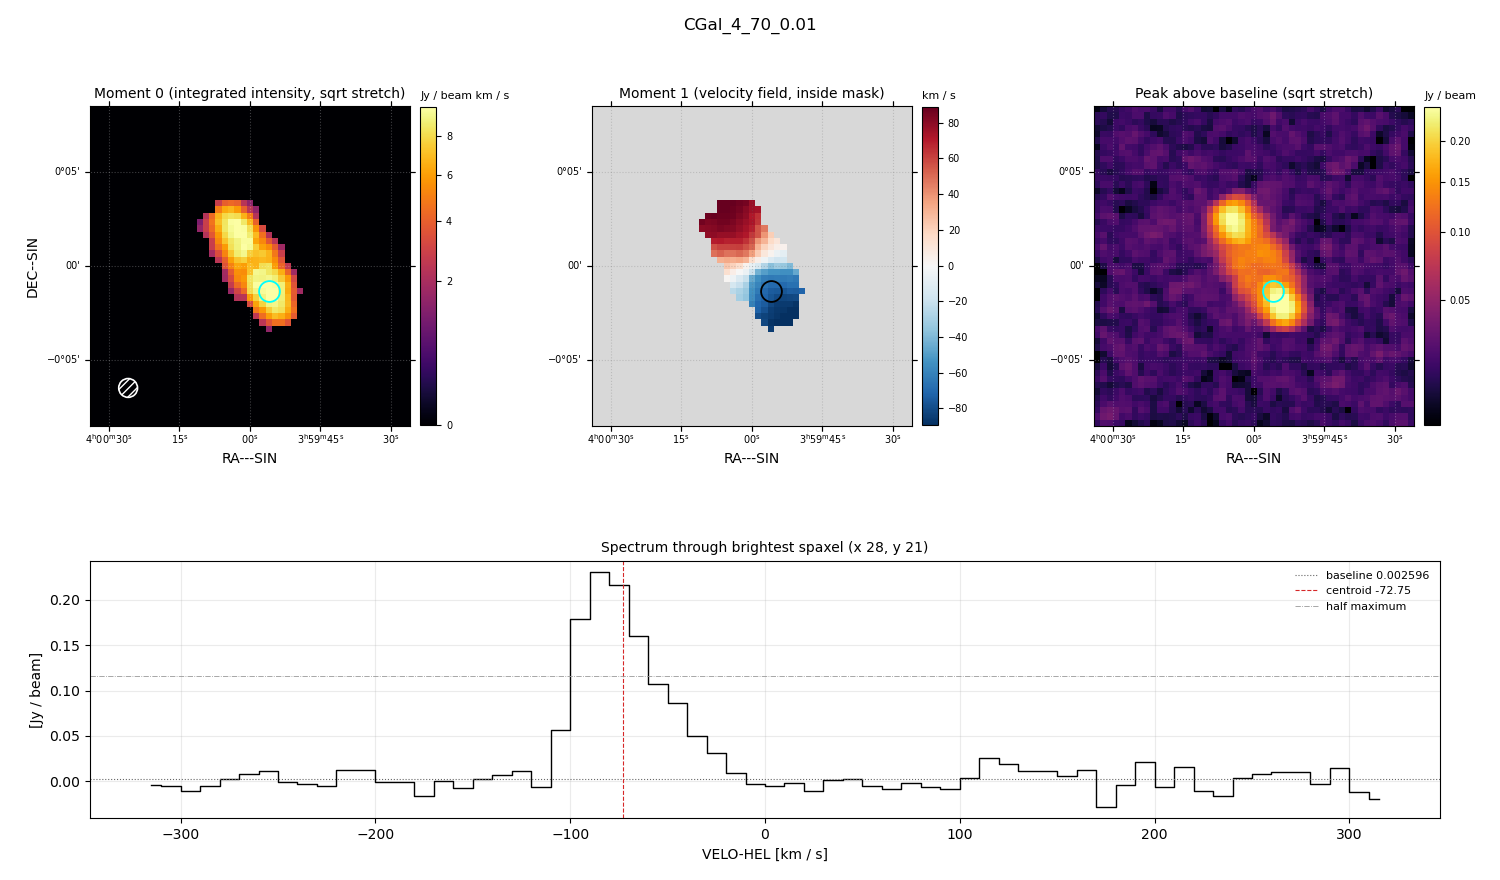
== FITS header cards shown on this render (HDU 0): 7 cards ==
OBJECT  = 'CGal_4_70_0.01'
BUNIT   = 'JY/BEAM '           /
CTYPE1  = 'RA---SIN'           /
CTYPE2  = 'DEC--SIN'           /
CTYPE3  = 'VELO-HEL'           /
NAXIS3  =                   64 / length of data axis 3
CUNIT3  = 'km/s    '           /

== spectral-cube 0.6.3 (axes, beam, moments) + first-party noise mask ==
SpectralCube HDU 0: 64 channels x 51 x 51 spaxels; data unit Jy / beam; figure title: CGal_4_70_0.01
Units: BUNIT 'JY/BEAM' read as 'Jy/beam' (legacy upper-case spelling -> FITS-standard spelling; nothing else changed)
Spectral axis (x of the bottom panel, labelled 'VELO-HEL [km / s]'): -315 .. 315 km / s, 64 channels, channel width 10 km / s
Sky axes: RA---SIN/DEC--SIN; field 17' x 17' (20 arcsec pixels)
Beam (drawn as the hatched ellipse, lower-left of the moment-0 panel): BMAJ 60 arcsec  BMIN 60 arcsec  BPA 0 deg
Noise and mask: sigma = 9.9e-03 Jy / beam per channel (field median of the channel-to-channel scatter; agrees with the line-free scatter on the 2405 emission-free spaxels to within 1%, no correlation factor applied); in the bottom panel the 56 channels outside the line scatter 0.012 Jy / beam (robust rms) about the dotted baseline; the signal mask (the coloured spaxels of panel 2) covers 8% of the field
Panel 1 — Moment 0 (line voxels x channel width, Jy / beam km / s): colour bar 0 .. 9.7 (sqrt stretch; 0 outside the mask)
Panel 2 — Moment 1 (intensity-weighted velocity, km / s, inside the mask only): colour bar -89 .. 89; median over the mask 3
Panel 3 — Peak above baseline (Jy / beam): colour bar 0.0141 .. 0.246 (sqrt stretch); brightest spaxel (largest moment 0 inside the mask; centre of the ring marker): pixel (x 28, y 21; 0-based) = FK5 03h59m56s -00d01m20s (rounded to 2 s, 20 arcsec steps: no finer than the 20 arcsec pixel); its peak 0.228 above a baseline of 0.002596
Panel 4 — spectrum at that spaxel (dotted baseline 0.002596 Jy / beam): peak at -85 km / s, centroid -72.75 km / s (red dashed line; intensity-weighted over the run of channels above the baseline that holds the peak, -110 .. -10 km / s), W50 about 40 km / s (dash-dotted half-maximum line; edge to edge of the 4 channels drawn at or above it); detected line -110 .. -30 km / s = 8 of 64 channels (12%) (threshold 4 sigma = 0.04 Jy / beam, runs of >= 3 channels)